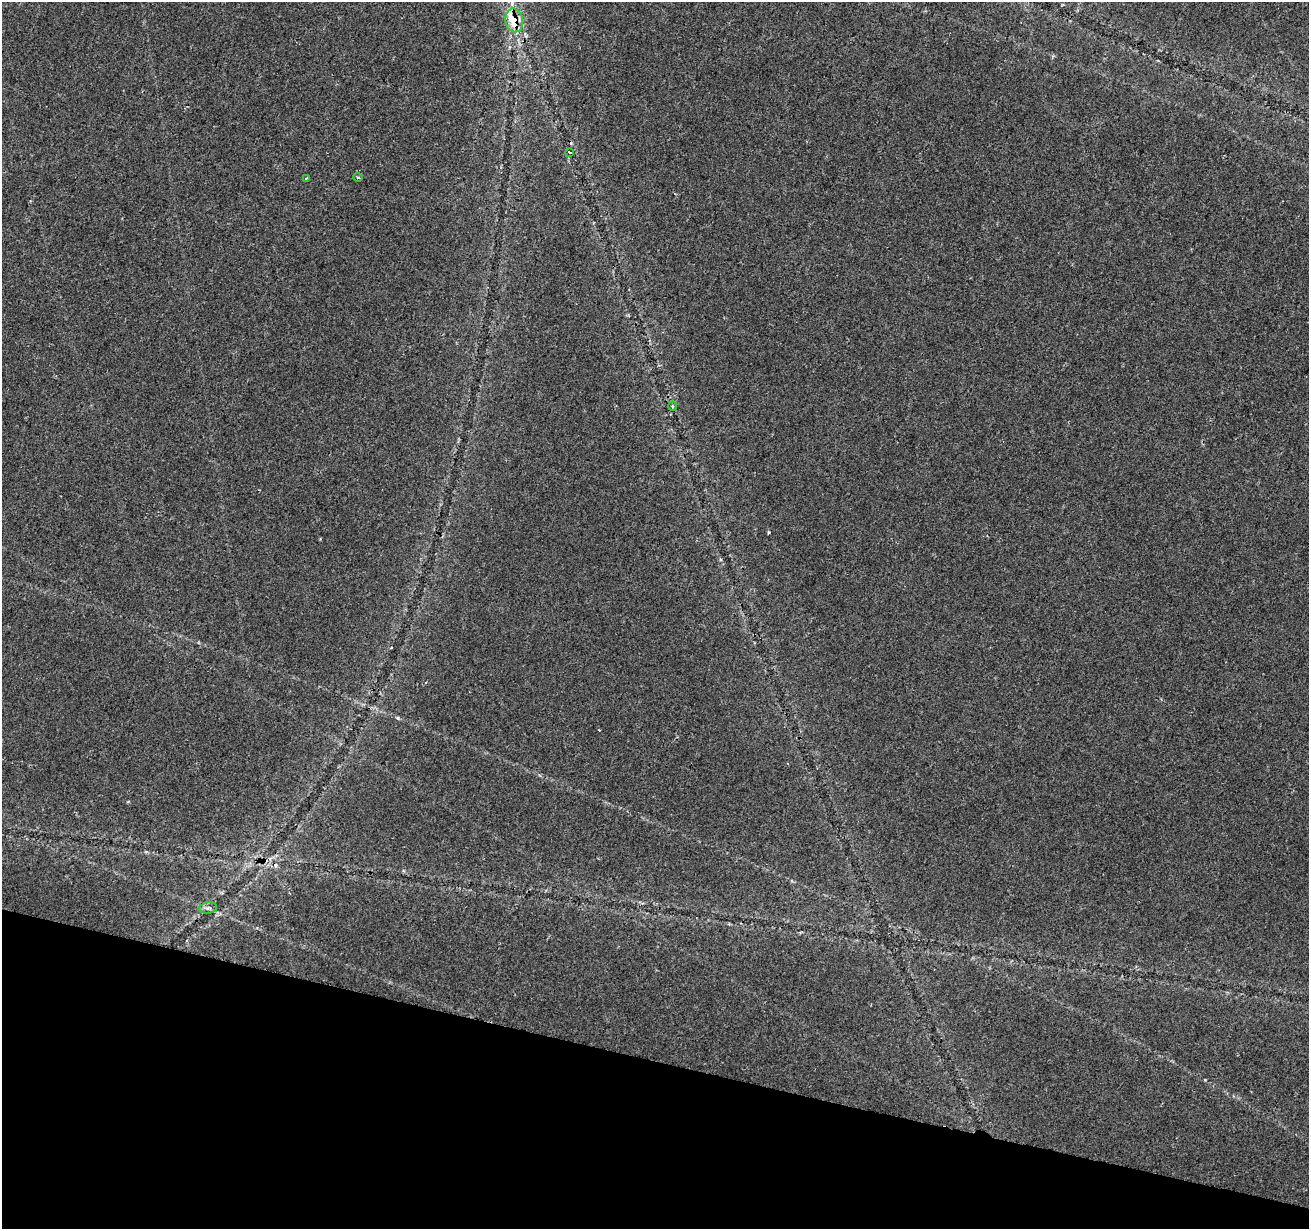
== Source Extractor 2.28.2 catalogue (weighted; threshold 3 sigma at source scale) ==
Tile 15 of 4 x 4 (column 3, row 4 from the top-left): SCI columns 2623-3929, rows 287-1513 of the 5255 x 5425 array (HDU 1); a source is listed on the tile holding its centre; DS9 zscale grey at full resolution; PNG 1311 x 1231 px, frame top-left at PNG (2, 2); each listed source drawn as its Kron ellipse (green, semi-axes under 4 px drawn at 4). Shown black and unused: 14% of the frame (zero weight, under 2 of 3 exposures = <1% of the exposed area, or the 3 px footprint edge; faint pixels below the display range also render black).
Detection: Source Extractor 2.28.2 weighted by HDU 2 'WHT'; one run over the whole footprint, this tile lists its part. Background 0.0227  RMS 0.0036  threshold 0.0163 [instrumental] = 3 sigma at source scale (4.5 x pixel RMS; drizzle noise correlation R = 1.50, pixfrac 1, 0.0396/0.0396 arcsec/px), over >= 5 px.
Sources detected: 9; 2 cosmic-ray / hot-pixel residue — neither listed nor drawn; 1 inside a brighter listed object's ellipse — not listed separately; the other 6 listed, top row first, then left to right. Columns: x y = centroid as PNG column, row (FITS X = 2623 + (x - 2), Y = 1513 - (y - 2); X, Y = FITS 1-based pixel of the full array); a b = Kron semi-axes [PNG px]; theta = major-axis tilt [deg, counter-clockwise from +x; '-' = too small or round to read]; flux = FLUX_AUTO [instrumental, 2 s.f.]
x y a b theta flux
514 20 12 9 -79 12
570 152 3 3 - 1.2
358 177 5 4 - 0.52
306 178 3 2 - 0.3
672 406 4 3 - 0.42
208 908 9 5 7 1
Overlapping masked pixels (flux is a lower limit): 1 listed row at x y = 514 20